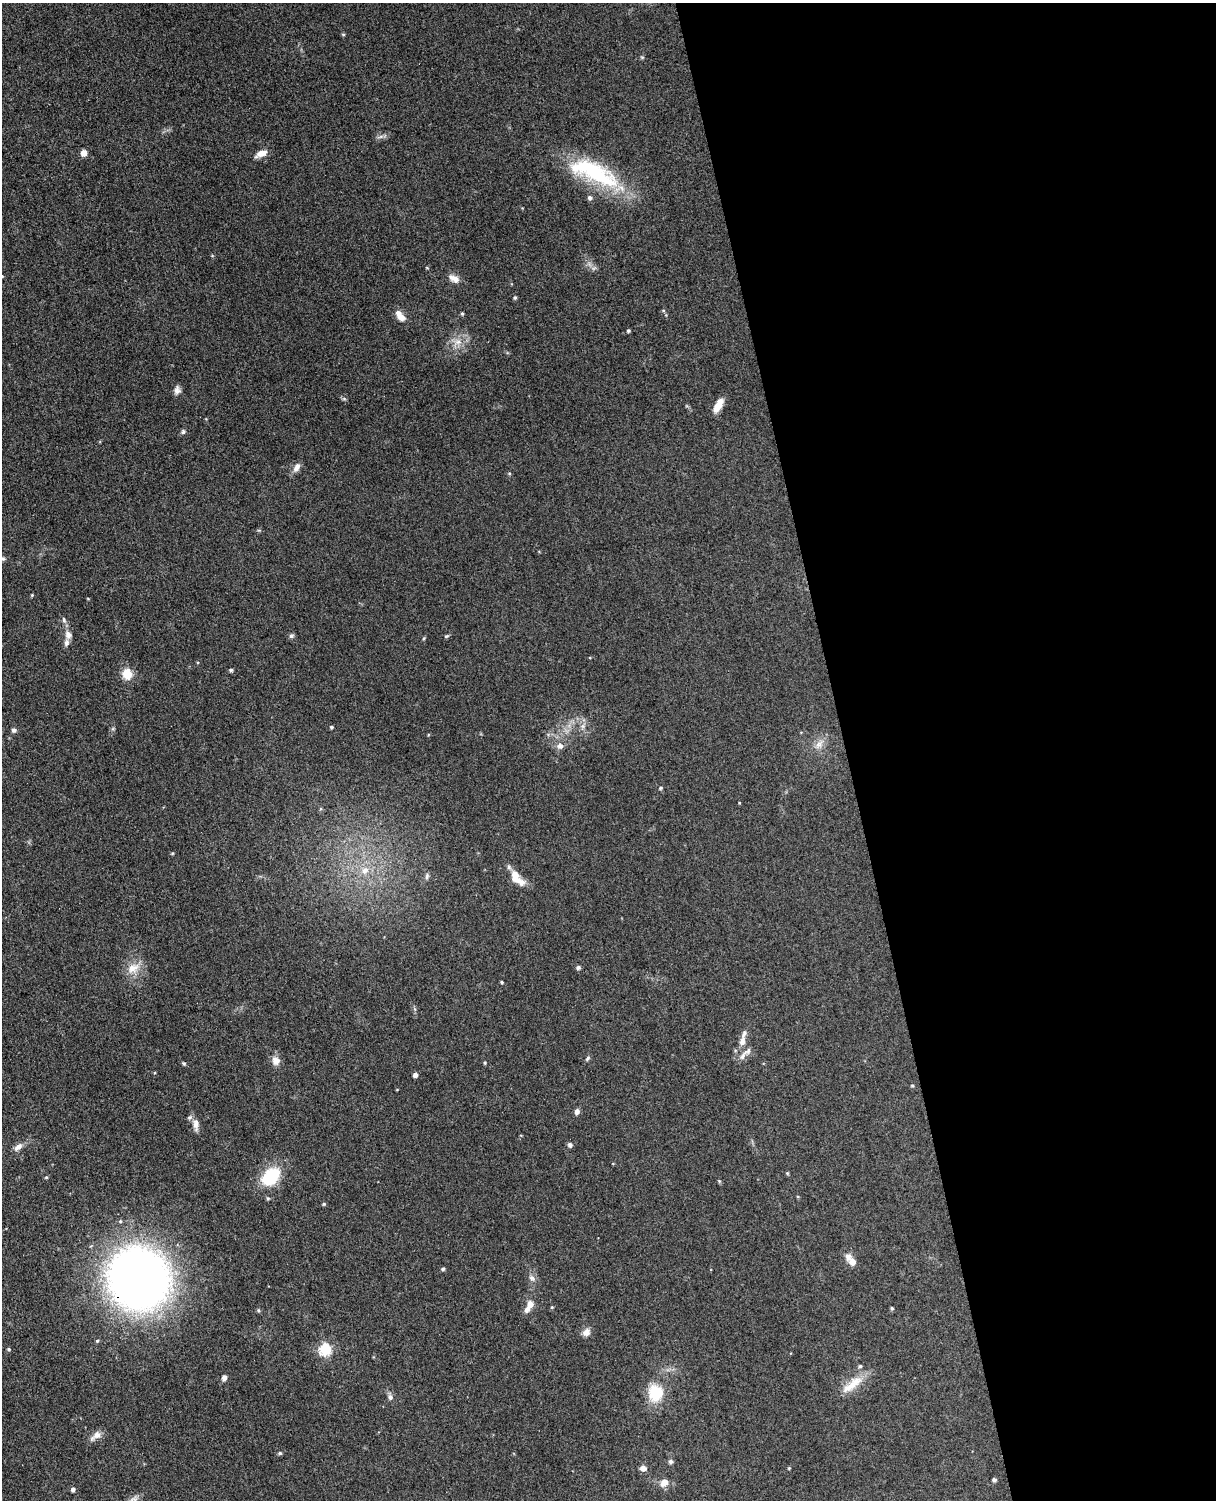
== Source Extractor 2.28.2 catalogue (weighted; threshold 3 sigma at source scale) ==
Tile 8 of 4 x 3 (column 4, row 2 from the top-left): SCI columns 3698-4911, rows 1648-3145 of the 4967 x 4906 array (HDU 1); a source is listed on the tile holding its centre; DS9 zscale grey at full resolution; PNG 1218 x 1502 px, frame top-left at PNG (2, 3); no overlay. Shown black and unused: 31% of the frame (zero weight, under 3 of 4 exposures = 5% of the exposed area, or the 3 px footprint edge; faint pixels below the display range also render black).
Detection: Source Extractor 2.28.2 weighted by HDU 2 'WHT'; one run over the whole footprint, this tile lists its part. Background 0.0701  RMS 0.0075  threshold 0.0339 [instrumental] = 3 sigma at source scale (4.5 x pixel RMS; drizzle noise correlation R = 1.50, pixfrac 1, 0.05/0.05 arcsec/px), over >= 5 px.
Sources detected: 90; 8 inside a brighter listed object's ellipse — not listed separately; the other 82 listed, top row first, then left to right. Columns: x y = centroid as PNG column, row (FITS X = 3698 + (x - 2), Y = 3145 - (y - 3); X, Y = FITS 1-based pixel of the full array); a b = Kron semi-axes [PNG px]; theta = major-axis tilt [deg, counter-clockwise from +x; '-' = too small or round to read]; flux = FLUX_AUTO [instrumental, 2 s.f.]
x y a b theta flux
343 34 5 4 - 0.84
642 57 6 4 0 0.88
83 153 5 5 - 6.8
261 153 14 7 24 6.4
594 172 66 22 -24 78
590 198 6 5 - 2.1
427 268 5 3 - 0.57
454 278 15 8 -25 5.3
515 297 5 4 - 1.2
663 310 5 3 - 0.76
462 314 5 4 - 0.96
400 316 14 8 -51 7.1
628 331 4 4 - 1.1
458 342 11 7 1 5.4
177 390 11 8 81 3.3
718 405 16 7 59 9.7
183 432 7 5 88 1.5
297 467 13 7 58 4.3
509 473 5 3 - 0.74
2 558 8 5 -18 1.8
32 595 5 4 - 0.73
64 620 8 5 -73 1.9
68 635 13 8 -70 4.6
291 636 7 5 14 1.5
446 636 7 4 24 0.99
231 670 4 4 - 1.5
127 674 10 9 - 14
583 726 7 4 72 1.9
331 727 4 4 - 1.1
13 730 6 6 - 1.7
819 744 15 9 50 6.1
560 746 9 9 - 3.8
660 788 6 4 17 1.1
739 803 4 3 - 0.59
172 853 4 4 - 0.74
365 870 11 9 65 6.8
427 876 8 5 80 1.8
515 877 16 10 -73 9.8
578 967 5 4 - 1.8
133 968 20 12 30 10
501 982 4 3 - 0.9
742 1041 12 7 77 4.9
742 1056 14 6 57 4.2
587 1058 8 5 46 1.4
276 1061 12 11 - 5
184 1063 5 4 - 1.1
485 1063 4 4 - 0.76
415 1075 4 4 - 3.3
912 1086 5 4 - 0.97
577 1111 6 5 - 3
196 1125 15 7 -87 4.6
570 1145 5 5 - 2.3
18 1147 13 7 39 4.2
787 1173 4 4 - 0.88
46 1177 4 4 - 0.77
270 1177 21 14 45 36
719 1181 6 4 -46 0.87
324 1204 5 4 - 0.89
852 1262 8 7 - 5.4
443 1269 4 4 - 1.3
532 1278 10 7 -50 3
139 1279 59 56 -60 540
530 1304 9 8 - 5.2
552 1307 4 4 - 0.78
892 1308 4 4 - 1.1
258 1310 5 3 - 0.83
586 1332 10 8 43 4.6
97 1341 5 4 - 1
9 1349 5 4 - 0.96
325 1349 7 6 - 49
224 1378 6 5 - 3.1
852 1384 35 11 39 15
655 1393 24 20 -88 21
390 1397 8 6 -63 2.6
97 1435 13 9 31 5
280 1453 5 4 - 1.3
670 1461 5 5 - 2.1
643 1468 6 5 - 4.6
789 1468 4 3 - 0.78
994 1480 4 4 - 1.9
664 1482 9 7 37 6.7
73 1489 5 4 - 2.1
Overlapping masked pixels (flux is a lower limit): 1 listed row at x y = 139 1279
Isophote crosses this tile's border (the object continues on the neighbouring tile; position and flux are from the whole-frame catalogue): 1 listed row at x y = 2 558